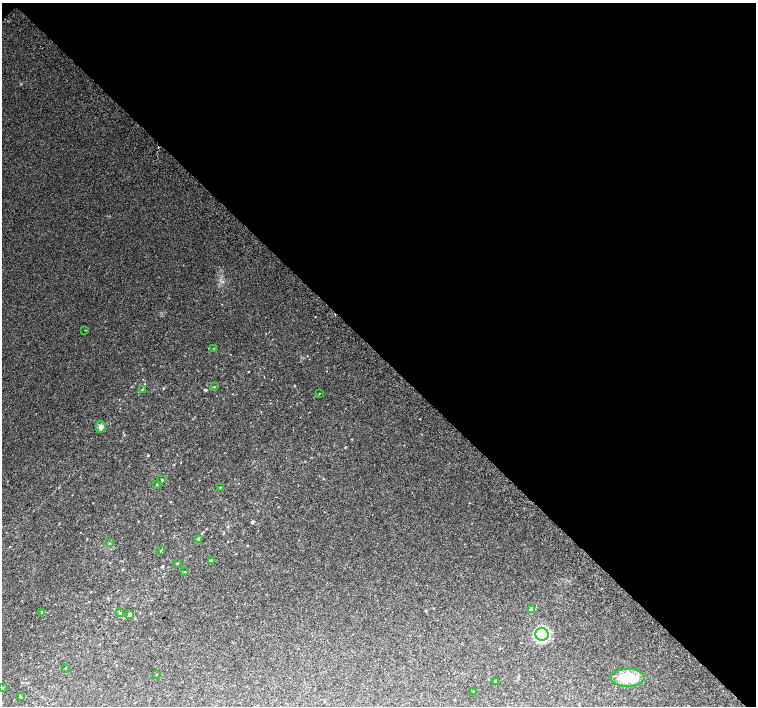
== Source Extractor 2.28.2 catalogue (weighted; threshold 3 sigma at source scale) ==
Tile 3 of 4 x 4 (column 3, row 1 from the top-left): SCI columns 3052-4558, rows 4481-5888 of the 6096 x 6079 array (HDU 1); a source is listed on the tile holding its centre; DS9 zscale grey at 2 x 2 block average (1 PNG px = mean of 2 x 2 image px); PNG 758 x 708 px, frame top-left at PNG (2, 3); each listed source drawn as its Kron ellipse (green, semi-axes under 4 px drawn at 4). Shown black and unused: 50% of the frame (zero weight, under 2 of 3 exposures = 2% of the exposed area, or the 3 px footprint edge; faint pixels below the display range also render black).
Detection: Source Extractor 2.28.2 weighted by HDU 2 'WHT'; one run over the whole footprint, this tile lists its part. Background 0.0504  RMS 0.012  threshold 0.055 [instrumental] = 3 sigma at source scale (4.5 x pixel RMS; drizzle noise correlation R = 1.50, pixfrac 1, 0.0396/0.0396 arcsec/px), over >= 5 px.
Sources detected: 27; all 27 listed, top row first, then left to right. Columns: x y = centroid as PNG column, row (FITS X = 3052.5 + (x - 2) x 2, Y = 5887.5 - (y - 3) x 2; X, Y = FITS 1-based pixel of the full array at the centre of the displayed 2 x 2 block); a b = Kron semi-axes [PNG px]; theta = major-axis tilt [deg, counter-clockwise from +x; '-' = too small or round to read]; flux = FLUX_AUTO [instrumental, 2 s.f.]
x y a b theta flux
85 330 2 2 - 1.7
213 348 3 2 - 1.1
214 387 3 2 - 1.7
142 390 3 2 - 1.5
319 393 2 2 - 1.2
101 427 6 5 - 9
162 480 3 2 - 2
156 485 3 2 - 1.6
220 487 3 2 - 1.5
199 538 4 2 - 2.1
109 543 3 2 - 1.7
161 550 2 2 - 1.6
211 560 4 3 - 5.1
177 563 2 2 - 1.8
184 572 3 2 - 1.4
531 610 4 4 - 12
42 613 4 3 - 3.2
120 613 3 3 - 2.3
130 614 4 3 - 4.1
542 634 6 6 - 210
65 668 3 2 - 1.1
156 674 2 2 - 1
628 678 17 9 1 62
495 681 3 3 - 2.3
2 688 3 3 - 2.7
473 691 2 2 - 1.9
20 696 2 2 - 2.6
Diffuse or blended objects may show on this block-average render without a row.